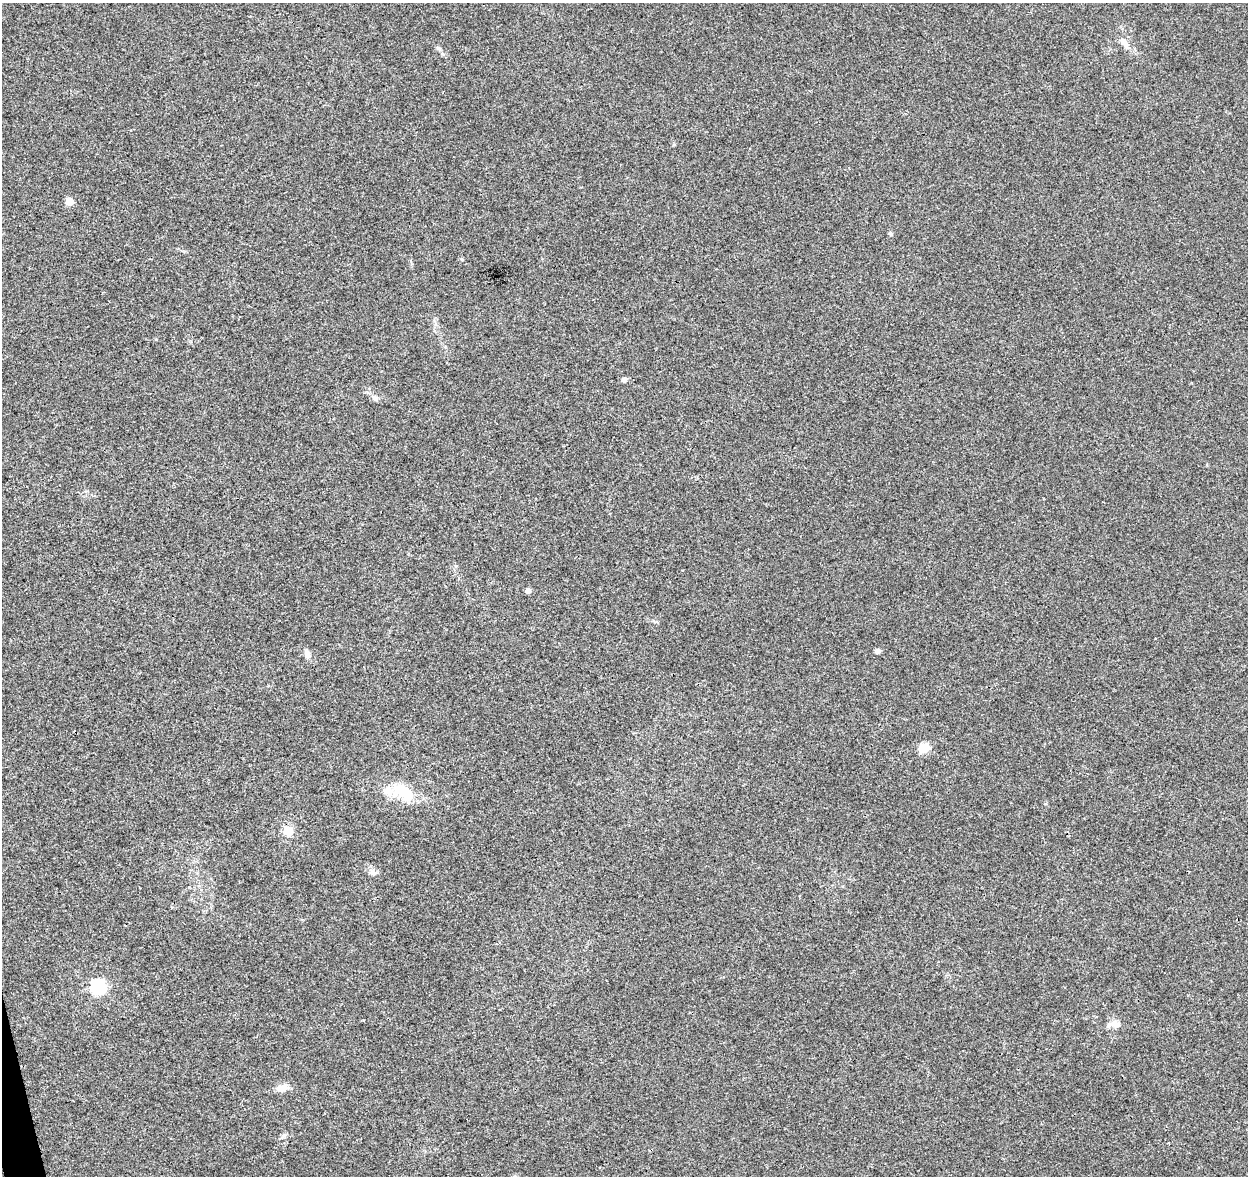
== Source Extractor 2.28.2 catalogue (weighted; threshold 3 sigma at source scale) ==
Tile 7 of 4 x 4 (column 3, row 2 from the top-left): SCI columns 2552-3797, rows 2446-3619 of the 5100 x 4843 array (HDU 1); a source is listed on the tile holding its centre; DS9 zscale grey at full resolution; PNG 1250 x 1178 px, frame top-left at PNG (2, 3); no overlay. Shown black and unused: <1% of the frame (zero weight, under 3 of 4 exposures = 5% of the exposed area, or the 3 px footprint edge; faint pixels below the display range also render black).
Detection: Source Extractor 2.28.2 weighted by HDU 2 'WHT'; one run over the whole footprint, this tile lists its part. Background 0.0053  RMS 0.0027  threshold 0.012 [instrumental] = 3 sigma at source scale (4.5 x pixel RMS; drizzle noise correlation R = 1.50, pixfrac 1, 0.0396/0.0396 arcsec/px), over >= 5 px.
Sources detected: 16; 1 inside a brighter listed object's ellipse — not listed separately; the other 15 listed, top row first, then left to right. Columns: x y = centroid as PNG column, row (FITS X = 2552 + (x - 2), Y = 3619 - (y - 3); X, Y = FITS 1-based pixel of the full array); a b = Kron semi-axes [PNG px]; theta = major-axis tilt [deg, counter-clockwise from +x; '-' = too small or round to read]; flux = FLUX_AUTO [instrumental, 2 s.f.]
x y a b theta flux
1124 42 11 8 -67 1.6
438 48 6 5 - 0.49
69 202 5 5 - 5.6
624 380 5 4 - 1.3
375 398 8 6 -40 0.99
528 591 4 4 - 1.7
877 651 4 4 - 1.4
307 655 9 8 - 1.2
924 748 5 5 - 14
401 790 31 19 -42 7.6
288 831 13 12 - 2.6
373 873 10 5 -45 0.83
98 987 6 6 - 49
1116 1024 12 9 -30 2.1
282 1088 12 7 17 2.9
Unlisted compact peaks at least as high as the median listed source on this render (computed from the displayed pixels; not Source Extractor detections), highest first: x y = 462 259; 891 234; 284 1135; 363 1020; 456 566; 1045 804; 156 339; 673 145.